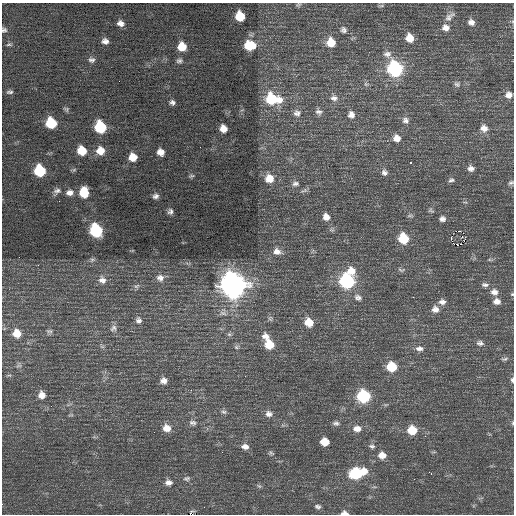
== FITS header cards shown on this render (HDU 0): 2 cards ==
NAXIS1  =                  512 / Axis length
NAXIS2  =                  512 / Axis length

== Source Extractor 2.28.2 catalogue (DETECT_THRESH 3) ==
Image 512 x 512 px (HDU 0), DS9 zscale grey, 1 PNG px = 1 image px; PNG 516 x 516 px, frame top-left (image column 1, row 512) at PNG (2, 3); no overlay
Background 0.6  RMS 0.81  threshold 2.43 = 3 sigma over >= 5 px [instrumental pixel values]
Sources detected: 128; all 128 listed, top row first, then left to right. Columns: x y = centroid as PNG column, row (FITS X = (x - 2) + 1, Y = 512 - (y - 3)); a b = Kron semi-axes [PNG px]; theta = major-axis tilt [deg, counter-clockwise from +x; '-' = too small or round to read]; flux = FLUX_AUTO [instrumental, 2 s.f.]
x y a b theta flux
298 5 7 4 17 79
381 6 7 4 18 80
240 16 8 7 - 1300
449 17 15 7 40 270
471 22 8 7 - 260
120 23 7 6 - 270
445 28 9 8 - 340
4 30 7 6 - 140
343 30 8 8 - 170
409 38 8 7 - 650
105 41 7 6 - 250
331 42 9 8 - 860
9 44 7 5 2 110
250 45 11 9 -1 1500
182 47 8 8 - 910
387 54 12 9 4 310
91 60 9 7 5 180
179 61 9 6 6 160
395 69 10 9 - 8000
366 84 7 5 -44 120
457 84 9 6 -19 140
10 92 9 5 1 130
509 95 8 7 - 330
334 98 10 8 -11 250
272 99 14 10 -10 2700
172 102 7 6 - 170
66 109 8 5 -34 110
319 112 9 7 -24 190
297 113 10 9 - 260
351 115 9 8 - 310
405 120 10 8 -44 240
51 123 8 7 - 2500
100 127 9 8 - 3200
484 128 9 8 - 380
223 129 8 7 - 500
397 138 9 8 - 430
82 151 8 7 - 1200
100 151 9 9 - 640
160 152 7 6 - 420
133 157 8 7 - 700
411 163 3 3 - 130
471 168 7 7 - 230
74 170 6 5 - 82
40 171 8 8 - 3000
384 172 8 8 - 200
191 176 7 5 15 95
269 178 10 9 - 690
451 180 8 5 11 120
511 183 8 5 29 110
295 184 9 6 8 170
304 190 9 4 22 120
57 191 13 8 46 260
84 192 10 8 -86 1200
70 193 10 7 11 350
155 196 8 6 14 200
431 210 8 5 -25 92
170 211 7 6 - 170
410 216 9 4 0 80
326 217 8 7 - 340
442 219 7 6 - 190
96 230 9 8 - 4400
458 231 4 2 - 700
403 238 8 8 - 1800
451 238 3 2 - 300
461 244 2 2 - 420
458 245 3 2 - 91
277 251 10 8 -18 320
19 257 2 2 - 30
92 260 8 5 18 120
38 265 3 2 - 69
401 270 9 5 -12 110
351 271 11 10 - 660
160 278 10 9 - 290
102 280 10 10 - 320
347 281 9 9 - 6700
233 285 11 10 - 49000
485 285 10 6 -4 160
136 286 9 5 26 120
494 292 10 8 -13 320
512 294 5 4 - 57
358 297 10 8 -20 230
413 297 2 2 - 31
497 301 8 7 - 320
442 302 9 7 -6 250
435 309 9 8 - 340
223 313 11 6 -8 220
270 318 8 6 -89 120
138 320 9 7 -58 180
309 322 9 8 - 790
113 328 9 7 46 190
49 331 9 5 -1 130
17 333 9 9 - 670
229 334 6 5 - 100
265 336 10 8 -35 370
480 343 10 7 -4 180
269 344 9 8 - 1200
236 347 6 5 - 100
419 348 11 6 1 240
505 359 9 4 17 110
19 366 9 4 8 110
391 367 8 7 - 1600
512 380 7 4 -84 130
163 381 8 7 - 280
191 390 3 2 - 110
42 395 9 8 - 370
363 396 9 8 - 4200
224 412 8 6 -28 130
269 414 9 8 - 260
193 423 10 7 -14 200
336 423 8 6 2 150
513 423 6 4 89 64
166 428 9 8 - 500
357 429 11 8 -1 400
412 430 9 8 - 1100
324 442 7 6 - 840
372 446 9 5 -13 140
245 447 9 6 -8 300
271 453 8 5 -26 100
382 455 9 8 - 470
357 473 13 8 12 4000
430 473 5 2 - 110
187 478 10 6 2 160
414 479 2 2 - 48
168 482 8 6 -5 260
259 486 7 4 -43 89
317 507 9 6 -13 160
192 511 5 2 - 90
345 513 8 5 -3 270
At the frame edge (FLAGS 8, measured only in part): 6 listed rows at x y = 4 30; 511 183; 512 294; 512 380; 513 423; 345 513